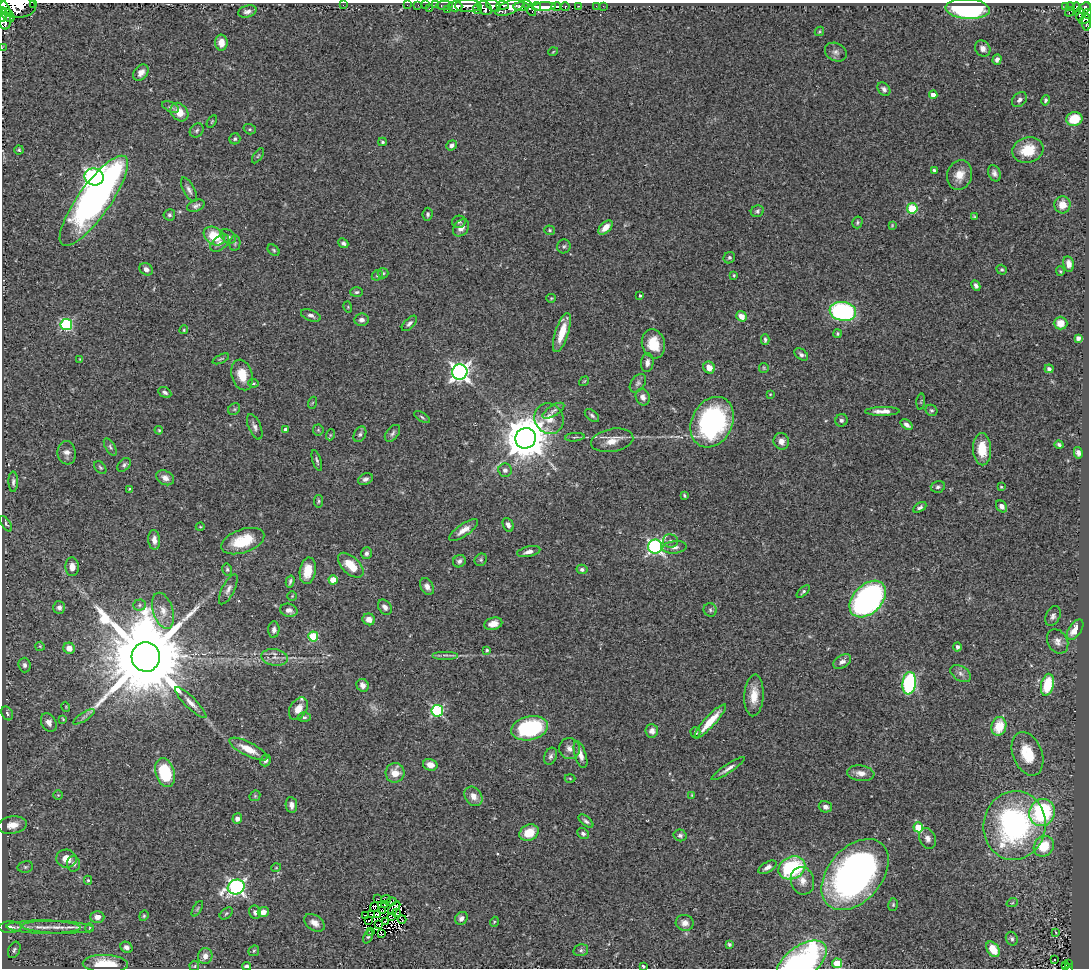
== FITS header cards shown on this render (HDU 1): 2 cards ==
NAXIS1  =                 1087
NAXIS2  =                  966

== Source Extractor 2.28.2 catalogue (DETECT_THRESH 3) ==
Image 1087 x 966 px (HDU 1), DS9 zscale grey, 1 PNG px = 1 image px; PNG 1091 x 970 px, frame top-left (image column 1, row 966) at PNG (2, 3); each listed source drawn as its Kron ellipse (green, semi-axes under 4 px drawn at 4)
Background 0.64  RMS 0.038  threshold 0.113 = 3 sigma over >= 5 px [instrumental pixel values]
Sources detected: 335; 2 with non-positive FLUX_AUTO (blend fragments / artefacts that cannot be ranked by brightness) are neither listed nor drawn; the other 333 listed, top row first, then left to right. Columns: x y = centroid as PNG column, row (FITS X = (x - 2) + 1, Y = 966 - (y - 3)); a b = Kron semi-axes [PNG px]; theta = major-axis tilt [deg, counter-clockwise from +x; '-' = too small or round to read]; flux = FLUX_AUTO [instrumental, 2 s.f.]
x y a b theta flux
34 3 3 2 - 29
343 5 2 2 - 69
407 5 2 2 - 6.5
418 5 2 2 - 0.46
425 5 2 2 - 12
436 5 2 2 - 4.8
444 5 8 3 0 69
503 5 6 3 -6 190
455 6 7 5 0 790
468 6 12 6 0 760
493 6 8 5 -38 510
536 6 5 3 - 310
557 6 5 3 - 210
579 6 3 3 - 3.1
596 6 2 2 - 11
603 6 3 2 - 4.3
1065 6 4 3 - 23
1070 6 4 3 - 73
18 7 18 11 -1 1900
510 7 15 6 22 850
521 7 8 4 2 360
544 7 11 4 3 2000
565 7 4 3 - 93
477 8 5 4 - 180
485 8 8 6 -42 330
529 8 9 3 -56 230
1085 8 7 5 44 230
5 9 9 4 -60 1000
429 9 3 2 - 35
968 9 22 10 -3 360
1076 9 6 3 89 66
447 10 3 2 - 14
247 12 9 6 16 11
1070 12 5 3 - 12
3 14 7 3 -90 720
1080 14 7 3 -87 110
1087 14 5 3 - 160
8 15 8 5 -46 640
1085 19 6 3 35 150
5 21 8 6 89 1100
1086 22 8 4 -90 160
819 31 5 3 - 2.5
221 43 8 6 -88 25
2 48 2 2 - 5.8
983 48 8 7 - 13
553 52 5 3 - 2
836 52 11 9 -27 11
997 59 5 4 - 11
141 73 9 6 49 17
884 89 7 5 -47 10
933 95 4 4 - 18
1019 100 8 6 46 10
1045 100 5 4 - 4.8
170 107 9 5 -25 6.3
179 112 10 8 -50 35
1074 119 8 7 - 61
212 121 7 4 58 2.8
250 129 6 5 - 3.9
197 130 7 6 - 5.7
235 139 5 5 - 4.7
383 142 4 3 - 4
452 145 5 5 - 9.3
19 150 4 4 - 3.2
1028 150 16 13 18 67
258 156 8 3 56 3.2
934 170 3 3 - 6.7
994 173 8 6 -68 10
960 175 15 12 73 34
94 177 9 8 - 1100
189 190 13 5 -62 10
94 201 54 16 54 1200
1062 205 8 8 - 28
196 206 9 5 22 7.8
912 208 5 5 - 150
757 211 6 5 - 5.3
427 214 6 5 - 4.8
169 215 6 5 - 5.5
974 216 3 3 - 2.4
459 222 7 6 - 5.1
857 222 6 5 - 4.4
892 225 4 4 - 2.4
605 227 9 5 43 25
461 228 9 7 51 17
550 230 5 5 - 3.4
214 236 11 8 -33 68
228 236 9 6 -38 7.3
220 243 11 6 42 13
235 243 7 5 80 4.9
343 243 5 4 - 6.3
564 246 7 6 - 5.1
274 250 7 4 -41 4
729 258 6 5 - 4.6
1069 264 8 5 -77 14
146 269 7 5 -34 11
1002 270 5 4 - 3.9
1060 271 5 4 - 3.1
383 273 5 5 - 3.7
377 275 6 5 - 4
734 275 4 3 - 2.8
976 285 5 4 - 7.7
357 292 6 5 - 5.4
640 296 3 3 - 3
551 298 5 4 - 2.9
348 307 5 3 - 2.4
843 311 13 9 -10 390
311 315 10 5 -21 9
741 316 5 5 - 25
362 320 7 6 - 10
409 323 9 5 46 7.8
1060 323 7 6 - 22
66 325 5 5 - 280
184 330 4 3 - 2.4
562 332 20 6 72 48
837 334 4 4 - 3.7
1078 338 4 4 - 9.9
765 339 5 3 - 4.4
653 344 15 11 -75 57
801 354 8 5 -37 7.1
80 359 4 3 - 2.5
221 359 9 3 25 3.2
647 363 9 6 84 12
709 368 6 5 - 25
764 368 5 5 - 2.9
1049 369 4 4 - 6
460 372 8 7 - 1100
242 375 15 10 -73 47
584 381 5 3 - 2.1
253 383 5 4 - 3.4
638 383 10 6 54 8.3
165 392 7 5 -29 6.8
770 394 3 2 - 1.8
643 397 8 7 - 12
921 402 8 3 85 2.8
312 403 6 4 71 2.9
234 409 6 5 - 4.3
931 410 6 5 - 4.4
553 411 12 5 32 9.6
882 411 17 4 1 18
592 416 8 5 -39 6.1
422 417 9 3 -33 4.3
549 419 16 14 -57 37
841 420 6 6 - 6.9
712 422 26 20 62 430
907 425 7 4 -37 9.5
255 427 13 6 -67 11
159 430 4 3 - 2.7
286 430 4 4 - 14
318 430 5 5 - 4.1
392 433 10 6 50 7.3
360 434 8 5 60 7.6
330 435 5 3 - 2.6
575 437 10 3 5 4.3
526 438 10 10 - 9100
612 440 21 11 10 35
781 441 8 7 - 15
1059 445 4 3 - 4.4
110 447 9 5 -59 5.8
982 449 16 9 -88 54
67 453 12 9 -81 15
1078 453 6 4 -79 7.8
317 460 11 4 -72 5.7
124 465 8 5 47 6.1
100 468 7 5 -48 4.2
505 470 7 6 - 7.8
165 478 9 7 -28 15
365 479 7 5 25 8.2
13 482 10 4 -89 7.3
938 487 7 6 - 7.2
1001 487 3 3 - 2.5
129 489 4 3 - 2.6
684 495 4 3 - 3
318 501 6 4 79 4
1002 506 6 5 - 9.1
920 507 7 4 29 7.5
6 524 9 4 -57 4.6
508 525 7 5 -65 11
200 527 4 3 - 2.2
464 530 17 6 34 21
154 540 10 6 -85 16
243 541 22 11 19 86
670 541 7 6 - 7.5
655 547 7 7 - 630
675 547 12 6 6 11
529 552 12 5 13 12
367 553 6 5 - 7.1
481 560 6 5 - 5
459 561 7 6 - 8.7
351 565 16 8 -44 55
72 567 9 7 -86 19
227 569 6 4 -76 4.3
582 569 5 4 - 6.3
308 571 13 8 81 46
333 580 4 4 - 57
290 581 6 3 75 5.2
427 587 9 6 -63 12
228 589 16 6 63 12
803 592 8 4 41 5.2
292 596 5 4 - 2.7
868 599 21 14 45 750
140 605 6 5 - 5.5
59 607 6 6 - 9.1
385 607 8 6 -53 11
289 610 9 6 -14 12
710 610 7 6 - 5.9
163 611 19 10 -73 29
1053 616 10 7 64 10
369 619 6 5 - 16
493 624 9 6 15 19
274 630 8 5 86 8.8
1075 630 11 6 56 41
313 636 5 5 - 140
1058 641 13 10 -59 17
40 646 5 4 - 2.6
957 647 4 4 - 6.2
69 648 6 5 - 26
487 650 4 3 - 4.1
445 655 13 2 0 6.6
146 657 15 14 - 59000
275 657 13 8 -8 20
842 661 10 6 33 11
25 665 7 6 - 8.3
961 674 11 7 -33 13
909 683 11 7 82 330
363 685 6 6 - 14
1047 685 11 6 77 95
754 695 21 9 87 42
191 703 21 5 -45 18
66 707 5 3 - 2
298 709 12 8 57 26
437 711 6 5 - 320
7 713 7 5 -60 6.3
84 717 12 3 32 7.3
304 717 6 5 - 5.7
63 719 4 3 - 2.4
710 721 22 5 48 53
49 722 10 7 -60 14
999 726 9 7 74 65
530 728 19 11 13 240
652 731 7 6 - 12
695 732 5 5 - 7.4
569 748 10 10 - 15
248 749 21 7 -27 41
1027 754 22 14 -69 79
580 755 14 5 -73 17
550 756 9 6 70 7.7
266 760 6 5 - 7.7
430 765 7 5 -16 17
728 769 19 4 33 14
165 773 15 9 -73 140
395 773 10 9 - 37
861 773 13 7 -6 19
570 778 5 3 - 2.7
58 795 5 5 - 3.1
692 795 4 3 - 2.2
255 796 6 5 - 3.5
473 796 10 8 -53 21
291 805 8 5 -82 12
825 807 6 5 - 9.9
1042 812 14 12 63 270
237 819 5 5 - 11
586 821 9 4 -39 6.5
12 825 14 8 9 27
1015 825 34 31 79 600
918 827 5 5 - 110
529 833 10 8 29 48
583 833 6 5 - 7.4
680 835 6 6 - 7.2
927 839 11 8 -67 14
1044 846 11 9 48 71
66 859 10 9 - 32
73 864 7 6 - 7.3
25 867 8 6 13 5.5
767 867 10 5 31 11
276 868 5 3 - 2
792 868 14 11 25 230
855 875 41 27 49 1100
88 880 4 4 - 4
802 881 14 11 -72 25
236 887 8 7 - 820
378 899 2 2 - 1.2
386 899 5 4 - 4
391 902 5 2 - 2
1012 903 6 3 18 2.9
384 905 3 2 - 0.9
893 905 6 5 - 3.9
374 907 5 2 - 0.91
394 908 8 3 47 2.3
197 909 9 3 60 3.8
383 911 3 2 - 1.2
255 912 7 6 - 8.5
263 912 5 5 - 18
226 913 7 5 40 4.2
396 913 2 2 - 1.6
378 914 3 2 - 3.3
365 915 3 2 - 0.99
372 915 3 2 - 1.1
144 916 5 4 - 3.6
391 916 3 3 - 2.3
97 917 7 6 - 18
461 918 7 6 - 9.9
402 919 4 2 - 2.7
369 921 3 2 - 2
385 921 3 2 - 3.1
494 922 5 3 - 2.3
314 923 11 7 -35 20
685 923 9 8 - 15
379 925 3 2 - 2.5
10 927 11 6 1 15
43 927 37 6 -1 41
58 927 36 6 -2 35
89 928 4 3 - 1.9
371 931 2 2 - 2.6
1055 932 3 2 - 1.5
382 934 3 3 - 2.1
368 937 7 3 64 5
1012 939 7 5 -65 6.5
729 944 4 3 - 3.6
126 947 6 5 - 9.1
993 949 8 6 -55 49
14 950 8 5 66 6.7
581 950 7 6 - 5.6
254 951 6 5 - 3.5
205 956 8 7 - 17
1054 960 2 2 - 2.9
801 962 29 15 37 580
837 963 5 5 - 93
1069 963 3 2 - 10
105 964 22 9 -2 73
194 966 5 5 - 2.9
247 966 4 3 - 6.8
643 966 3 3 - 3
1065 966 3 3 - 21
1068 967 3 3 - 19
At the frame edge (FLAGS 8, measured only in part): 12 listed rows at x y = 34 3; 18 7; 3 14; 1087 14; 5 21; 1086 22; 2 48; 801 962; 837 963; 247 966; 643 966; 1068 967
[2 non-positive-flux detections neither listed nor drawn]